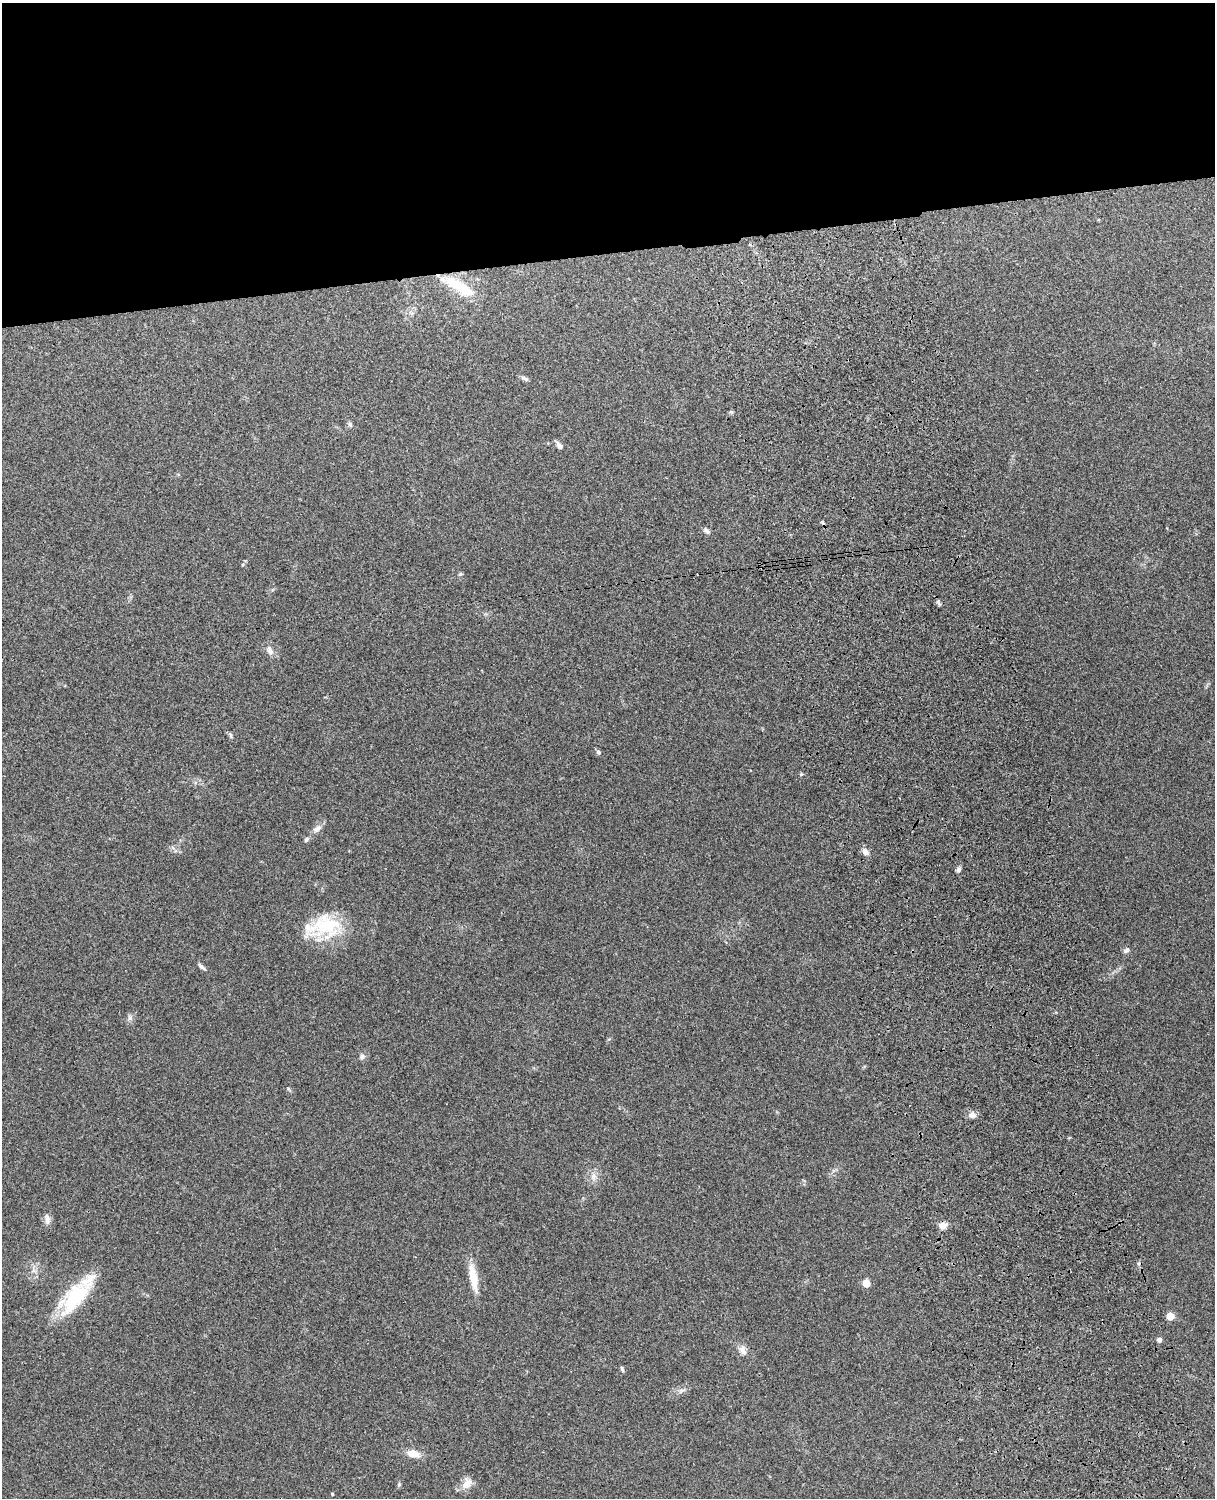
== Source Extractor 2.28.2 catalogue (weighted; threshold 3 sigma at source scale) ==
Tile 2 of 4 x 3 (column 2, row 1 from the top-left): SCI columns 1331-2543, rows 3155-4650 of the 5089 x 4927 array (HDU 1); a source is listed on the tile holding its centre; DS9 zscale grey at full resolution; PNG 1217 x 1500 px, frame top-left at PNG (2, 3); no overlay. Shown black and unused: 17% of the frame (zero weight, under 3 of 4 exposures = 6% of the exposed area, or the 3 px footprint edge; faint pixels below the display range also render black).
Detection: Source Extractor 2.28.2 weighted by HDU 2 'WHT'; one run over the whole footprint, this tile lists its part. Background 0.21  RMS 0.0082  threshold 0.037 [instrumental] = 3 sigma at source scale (4.5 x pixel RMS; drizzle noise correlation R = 1.50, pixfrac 1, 0.05/0.05 arcsec/px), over >= 5 px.
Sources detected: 36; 1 cosmic-ray / hot-pixel residue — not listed; the other 35 listed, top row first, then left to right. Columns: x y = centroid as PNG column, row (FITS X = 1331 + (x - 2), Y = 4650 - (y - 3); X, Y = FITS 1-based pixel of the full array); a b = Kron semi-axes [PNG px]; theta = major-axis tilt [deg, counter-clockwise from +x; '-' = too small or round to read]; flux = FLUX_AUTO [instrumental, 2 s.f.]
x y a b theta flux
459 286 41 12 -31 30
524 378 10 5 -19 2
731 412 6 4 -20 1.2
350 424 8 5 -63 1.7
559 446 9 6 -49 3.3
707 531 10 5 -41 2.2
460 574 6 5 - 1.2
270 651 12 7 -63 4.1
231 735 7 4 -71 1.3
598 752 6 5 - 1.4
801 774 5 4 - 0.93
317 828 13 7 38 4.5
306 839 7 5 50 1.5
865 852 9 6 -53 3.8
958 870 6 6 - 1.9
327 925 37 31 10 47
1126 950 8 6 18 2.2
201 967 13 4 -40 2.2
130 1018 8 6 -74 2.5
362 1056 7 7 - 2.3
972 1115 9 8 - 3.8
593 1176 9 8 - 4.3
47 1219 15 7 -79 3.9
943 1225 10 8 15 4.7
473 1277 35 9 -79 16
866 1283 5 5 - 16
76 1295 46 15 52 62
1170 1316 5 5 - 16
1159 1339 5 4 - 3
742 1350 13 9 -71 4.9
622 1369 8 4 -71 1.3
413 1454 13 8 -8 10
399 1484 6 4 73 1.1
466 1484 16 11 64 7.3
332 1494 4 3 - 0.74